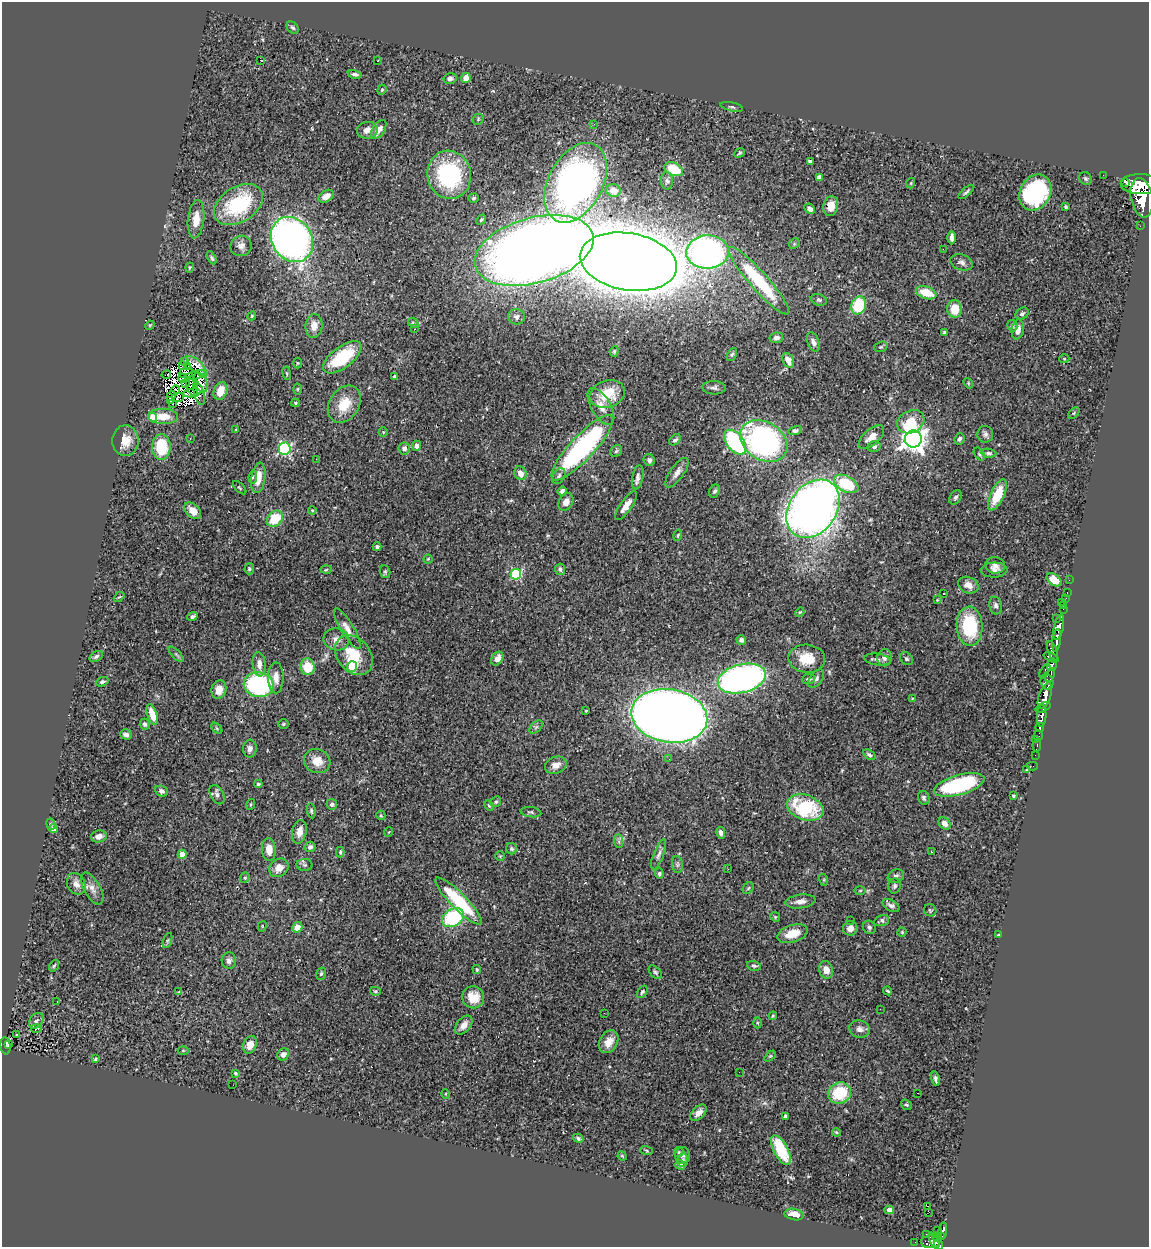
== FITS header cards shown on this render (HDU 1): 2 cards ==
NAXIS1  =                 1147
NAXIS2  =                 1245

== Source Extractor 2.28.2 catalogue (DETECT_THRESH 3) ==
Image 1147 x 1245 px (HDU 1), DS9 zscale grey, 1 PNG px = 1 image px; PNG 1151 x 1249 px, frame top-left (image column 1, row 1245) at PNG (2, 2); each listed source drawn as its Kron ellipse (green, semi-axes under 4 px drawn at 4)
Background 0.594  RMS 0.042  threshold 0.126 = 3 sigma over >= 5 px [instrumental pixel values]
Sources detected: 356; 11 with non-positive FLUX_AUTO (blend fragments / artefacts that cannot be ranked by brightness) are neither listed nor drawn; the other 345 listed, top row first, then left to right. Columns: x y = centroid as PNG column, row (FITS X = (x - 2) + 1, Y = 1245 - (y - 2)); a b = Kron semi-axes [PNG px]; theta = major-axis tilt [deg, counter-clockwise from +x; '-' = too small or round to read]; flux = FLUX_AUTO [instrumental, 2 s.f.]
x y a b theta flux
293 28 7 5 -44 5.4
260 60 3 2 - 17
378 61 3 2 - 7.8
355 74 7 4 -11 7.7
466 78 5 5 - 19
450 79 6 5 - 9.6
382 90 5 4 - 3.5
732 107 11 4 -12 6.1
478 119 6 5 - 4
594 124 3 2 - 3.3
379 129 10 6 56 19
367 130 10 8 9 22
740 153 6 4 40 3.8
810 161 4 3 - 7.9
674 169 10 6 -24 93
449 175 24 22 -78 330
1103 175 2 2 - 7.8
819 177 4 4 - 15
1086 179 7 6 - 5.6
667 181 9 6 -89 7.3
1125 182 3 2 - 6400
576 183 43 27 62 1200
911 183 5 3 - 2.4
1140 184 19 10 -2 3400
613 191 7 6 - 21
966 192 10 4 41 6.3
1035 192 19 15 60 390
326 196 8 5 32 22
473 198 5 4 - 5.2
1142 198 20 11 -79 4200
238 204 27 17 32 220
831 206 10 7 78 31
1066 207 4 3 - 4.5
810 209 6 4 -44 9.7
196 219 19 8 84 39
481 220 5 4 - 3.6
1140 226 2 2 - 11
952 237 7 4 90 12
292 240 24 19 -57 1400
794 244 6 4 47 4.1
241 246 11 10 - 16
943 249 2 2 - 11
534 250 61 32 16 5400
708 252 21 17 2 920
212 258 7 3 -61 5.4
628 262 49 28 -10 11000
962 262 11 7 -18 13
190 268 5 3 - 3.7
759 281 44 9 -49 210
926 293 10 6 -19 66
819 300 8 5 -20 5.7
859 305 9 7 70 120
955 309 8 7 - 49
1022 314 7 5 33 7.1
252 316 4 4 - 3.1
517 317 8 7 - 9.4
413 323 6 4 -45 3.9
150 325 5 4 - 2.9
314 326 12 8 82 27
1012 326 5 5 - 6.9
414 329 2 2 - 2
1018 329 10 6 80 23
944 332 4 3 - 5.5
776 338 7 5 10 9.3
813 342 10 6 -69 12
881 347 7 5 20 4.3
614 351 5 4 - 3.7
732 354 7 4 62 5.1
342 357 22 10 37 140
1064 359 5 3 - 2.5
788 360 8 5 -62 24
184 362 3 2 - 2.8
297 363 5 3 - 2.7
182 365 3 2 - 1.8
187 366 4 3 - 0.52
197 366 13 5 -46 12
186 373 7 5 4 0.49
287 373 7 3 -80 3.3
166 375 5 2 - 4.3
196 375 10 4 14 5.4
395 377 4 3 - 7.2
183 378 4 2 - 4.3
201 382 10 6 -67 8.4
968 383 5 4 - 3.1
186 384 4 2 - 1.3
192 386 10 5 -77 7.6
714 388 11 6 -3 10
298 389 5 3 - 3.1
175 391 5 3 - 2
220 391 9 6 69 38
192 393 9 3 8 4.9
199 393 12 5 -73 16
607 394 18 13 18 73
171 396 5 4 - 4.7
178 397 6 2 3 0.38
171 401 2 2 - 1.1
173 403 3 2 - 1.3
295 403 4 3 - 3.3
344 404 20 15 57 71
601 406 20 9 -59 29
1074 413 7 4 45 4.2
163 416 15 7 -1 44
153 417 4 4 - 33
911 422 14 11 26 65
236 429 4 3 - 2.4
795 431 7 4 12 8.6
383 432 5 4 - 3
985 434 8 8 - 11
871 437 15 7 42 25
190 438 2 2 - 1.6
913 439 8 8 - 2700
960 439 6 5 - 7
675 440 6 4 42 7.6
125 441 15 13 88 40
764 441 25 19 -32 720
735 442 14 8 -53 340
417 446 5 4 - 13
874 446 6 5 - 8.1
161 447 13 9 -88 100
404 448 6 5 - 12
582 448 43 12 47 490
285 449 6 6 - 430
616 451 6 5 - 5.3
989 453 8 4 -6 5.7
979 454 7 5 -53 4.8
316 459 2 2 - 1.5
649 460 6 5 - 7.6
520 473 7 6 - 19
677 473 17 6 55 19
559 476 8 6 61 8.2
253 477 7 4 83 5.2
638 477 12 5 78 11
258 478 15 7 81 41
846 484 13 7 -29 130
240 488 8 4 -44 3.8
562 491 4 4 - 8.9
715 491 7 5 63 6.9
997 495 16 7 65 84
955 497 8 5 54 7.5
566 502 9 7 61 17
626 505 17 5 55 24
813 509 31 23 54 2400
312 510 4 3 - 2.4
193 511 10 6 -45 31
275 519 9 7 44 81
678 535 6 4 73 3.4
377 547 4 4 - 6
428 559 4 4 - 2.5
995 565 10 8 -8 12
249 569 5 5 - 5.3
560 569 6 5 - 6.1
326 570 5 3 - 2.7
994 570 13 7 2 13
385 572 6 5 - 4.5
516 574 5 5 - 240
1054 580 8 5 -38 49
1069 580 2 2 - 9.3
968 585 10 8 -24 21
1067 592 3 2 - 15
944 593 3 3 - 11
119 597 6 3 42 3.3
1066 598 3 2 - 7.8
937 600 4 3 - 2.4
1061 602 2 2 - 31
1064 605 3 2 - 14
996 606 9 6 -77 8.7
1063 609 2 2 - 7.4
800 612 5 4 - 2.5
192 616 5 4 - 6.9
1056 619 2 2 - 7.4
969 626 19 13 -87 180
1059 627 13 5 77 1000
347 629 23 6 -59 23
336 639 13 11 -9 22
741 640 5 4 - 8.2
1057 640 11 4 83 970
1053 651 11 4 -72 330
176 654 10 4 -46 5.1
354 655 22 16 -49 92
96 656 7 4 31 7
1051 657 8 3 -24 370
884 658 8 7 - 12
497 659 7 5 55 16
807 659 18 14 -4 60
906 659 7 5 -44 5.8
877 660 13 5 -8 11
259 664 12 6 -85 21
1052 665 6 5 - 420
307 667 8 7 - 70
352 667 5 5 - 130
1045 671 8 4 60 120
1050 675 7 4 64 350
276 678 15 7 -89 25
742 679 24 14 14 1300
809 679 6 5 - 7
816 679 10 6 54 9
102 682 6 4 22 5.8
1047 682 8 6 -75 750
259 685 15 12 -10 370
219 689 9 7 71 28
1045 696 14 6 71 1800
912 698 3 2 - 2.1
1043 707 8 4 22 380
586 711 3 2 - 2.5
152 715 11 5 -72 35
669 716 38 26 -9 5000
1042 716 11 4 86 860
145 724 5 5 - 6.5
284 724 5 5 - 3.7
536 727 8 5 44 5.7
1040 727 5 3 - 140
217 728 7 4 -45 3.5
126 734 6 5 - 10
1038 736 5 3 - 82
1036 740 3 2 - 7.7
1037 745 6 3 80 36
250 749 9 6 87 14
869 755 7 4 -35 6.2
1035 755 2 2 - 5.5
669 759 2 2 - 2.6
317 761 13 12 - 37
556 765 11 8 21 22
1032 766 5 2 - 9.4
1027 770 3 3 - 3.5
258 784 4 3 - 5.2
959 785 26 10 16 280
161 791 6 5 - 8.2
217 795 10 6 -63 10
1013 796 4 4 - 3.4
924 798 7 5 -68 6.4
496 802 6 5 - 4.4
332 804 5 5 - 8
250 805 5 3 - 2.4
489 805 5 4 - 3.9
805 807 19 12 -19 230
311 811 7 4 -79 4.5
531 812 10 5 -7 6.2
381 815 5 4 - 3.2
944 823 7 5 -49 19
51 824 5 4 - 4.7
53 829 5 4 - 12
299 832 12 7 78 25
389 832 5 3 - 1.9
721 833 6 4 -78 11
99 836 8 6 13 17
619 841 7 4 -89 6.1
310 847 5 5 - 9.3
269 849 11 7 -86 30
512 849 5 5 - 5.3
340 852 5 4 - 3.6
931 852 3 3 - 11
182 854 4 4 - 44
659 854 16 5 69 12
500 856 5 5 - 3.3
677 864 8 5 -85 6.6
305 865 8 6 -2 6.3
279 868 10 8 39 27
728 869 3 2 - 2.5
659 874 5 4 - 6.5
896 876 8 6 29 9.1
245 878 5 4 - 3.9
824 880 6 4 -73 3
76 884 11 9 -63 17
895 886 7 6 - 6.9
92 888 18 8 -61 20
748 888 6 5 - 4.3
860 891 6 4 1 3.5
459 901 32 8 -45 190
800 901 15 7 6 21
891 906 9 5 -29 10
930 910 6 6 - 4.8
775 917 5 4 - 4
453 918 12 8 32 240
851 920 2 2 - 2.6
882 920 7 5 17 7.3
262 926 5 4 - 3
297 927 5 5 - 21
869 927 7 6 - 6.8
850 928 7 7 - 15
902 932 4 4 - 3.2
792 934 15 8 17 47
999 935 4 3 - 2.6
167 940 8 3 71 4.4
229 961 8 7 - 11
54 966 6 4 54 3.9
754 966 7 4 -14 5.3
477 970 4 3 - 4
826 970 9 7 -73 26
655 972 8 5 -46 5.6
321 974 6 4 72 4.8
375 991 5 4 - 4.2
888 991 4 3 - 3.8
179 992 3 3 - 4.7
642 992 6 4 59 4.7
473 997 11 11 - 45
57 1001 2 2 - 1.7
880 1009 3 2 - 2
604 1013 2 2 - 3.3
773 1016 4 3 - 3.3
36 1021 9 6 50 8.4
757 1023 5 3 - 3.1
464 1025 11 7 50 20
36 1029 5 3 - 55
860 1029 10 8 -19 15
16 1034 2 2 - 3.5
609 1042 12 9 59 30
8 1045 4 2 - 18
250 1045 9 6 70 21
6 1046 8 5 -82 130
183 1051 5 3 - 2.5
283 1054 6 5 - 11
770 1056 6 4 44 3.6
95 1059 3 3 - 4.3
739 1072 2 2 - 1.2
235 1073 4 3 - 4.3
936 1079 7 3 -76 7.5
233 1085 3 2 - 2.1
840 1093 11 10 - 120
917 1093 2 2 - 64
446 1094 5 3 - 2.3
906 1105 6 4 -37 4.4
698 1113 10 6 45 18
785 1116 4 3 - 7.1
836 1132 4 3 - 2.5
578 1138 5 4 - 5.3
646 1150 6 3 -19 3.2
781 1150 16 7 -62 130
679 1152 5 4 - 3.8
682 1155 8 7 - 9.1
622 1156 5 4 - 2.8
683 1160 7 5 89 7.2
681 1165 5 5 - 7.4
928 1206 3 2 - 29
889 1210 5 4 - 11
929 1212 2 2 - 1400
794 1215 10 5 -12 26
938 1231 2 2 - 4.4
943 1231 8 3 80 180
926 1234 2 2 - 6.9
941 1236 4 3 - 130
937 1237 5 3 - 80
934 1240 8 4 -64 300
915 1242 2 2 - 4.9
931 1242 10 6 0 300
939 1245 5 4 - 320
At the frame edge (FLAGS 8, measured only in part): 2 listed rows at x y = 1140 184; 939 1245
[11 non-positive-flux detections neither listed nor drawn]